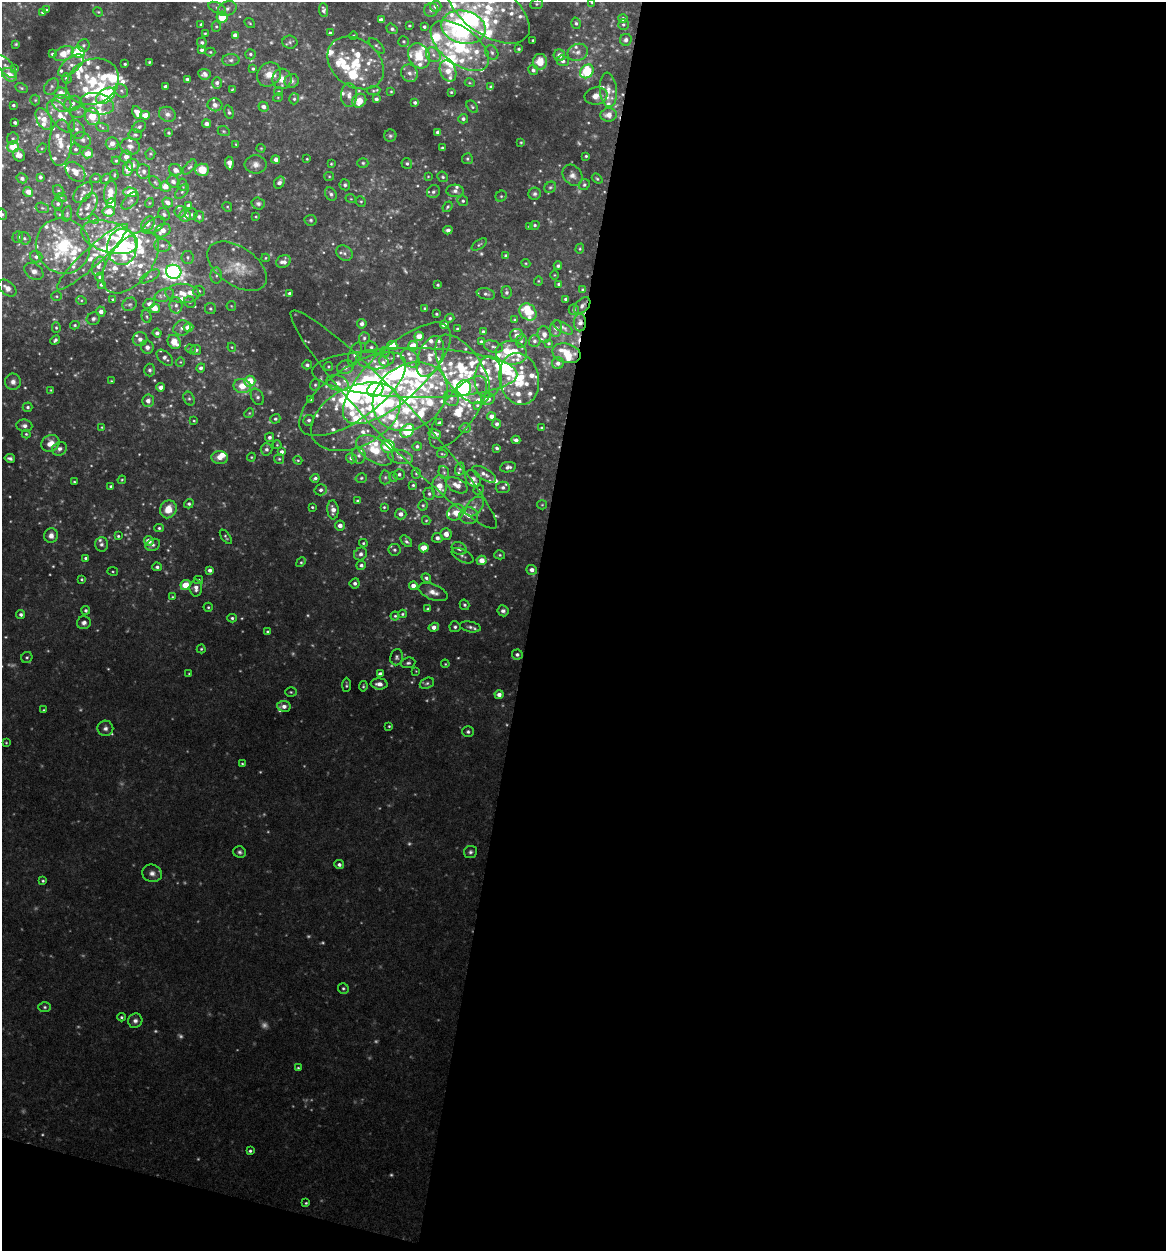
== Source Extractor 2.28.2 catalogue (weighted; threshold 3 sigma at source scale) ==
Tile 16 of 4 x 4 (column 4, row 4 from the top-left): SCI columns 3734-4897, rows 1-1249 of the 5017 x 4998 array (HDU 1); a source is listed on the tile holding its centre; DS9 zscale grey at full resolution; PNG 1168 x 1253 px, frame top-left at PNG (2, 2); each listed source drawn as its Kron ellipse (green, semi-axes under 4 px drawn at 4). Shown black and unused: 56% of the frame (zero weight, under 4 of 8 exposures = <1% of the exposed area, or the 3 px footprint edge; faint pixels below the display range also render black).
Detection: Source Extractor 2.28.2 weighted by HDU 2 'WHT'; one run over the whole footprint, this tile lists its part. Background 0.0468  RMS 0.005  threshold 0.0206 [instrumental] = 3 sigma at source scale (4.09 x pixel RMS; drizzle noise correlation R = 1.36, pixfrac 0.8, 0.05/0.05 arcsec/px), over >= 5 px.
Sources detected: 775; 77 too faint to see at this stretch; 2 inside a brighter object's white glare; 1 cosmic-ray / hot-pixel residue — neither listed nor drawn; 171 inside a brighter listed object's ellipse — not listed separately; of the other 524, all 500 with FLUX_AUTO >= 0.4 (the completeness limit of this list) listed and drawn (24 fainter detections not listed), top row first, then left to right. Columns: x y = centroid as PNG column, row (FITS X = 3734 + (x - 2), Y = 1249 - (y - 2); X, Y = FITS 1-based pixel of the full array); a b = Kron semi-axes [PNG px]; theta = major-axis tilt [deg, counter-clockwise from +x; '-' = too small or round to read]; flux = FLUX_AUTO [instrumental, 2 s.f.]
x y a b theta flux
592 2 3 3 - 0.57
537 4 6 5 - 0.89
436 6 6 5 - 2.6
217 8 9 5 -26 1.5
227 9 9 7 21 2.2
488 9 47 25 -36 30
46 10 3 3 - 0.59
323 10 7 4 -86 1.4
431 10 7 6 - 1.7
43 12 4 3 - 1.3
98 12 5 4 - 0.53
222 17 6 5 - 11
623 19 5 4 - 1.6
381 20 4 4 - 2.3
250 23 6 4 -37 0.55
576 23 6 4 -73 0.95
201 25 3 3 - 0.94
623 25 5 5 - 0.94
409 26 3 3 - 0.56
216 27 5 4 - 0.74
424 27 3 3 - 1
463 27 22 16 -13 73
392 29 6 4 -36 1.2
205 33 3 2 - 0.47
330 33 3 3 - 0.77
235 35 4 4 - 2.8
353 36 4 3 - 0.48
533 40 3 3 - 0.57
626 40 6 5 - 1.7
404 41 5 5 - 0.73
202 42 5 5 - 0.93
290 42 7 6 - 1.3
16 44 3 3 - 0.51
84 45 6 6 - 1.2
377 46 10 4 -44 0.95
460 46 34 18 -37 44
519 49 3 3 - 0.72
202 50 4 4 - 1.3
78 52 6 5 - 24
210 52 5 4 - 0.65
578 52 10 8 22 2.8
492 53 7 6 - 1.4
52 54 3 3 - 0.71
64 54 10 6 28 8.5
250 54 5 5 - 1
433 55 8 6 -46 1.9
559 55 6 5 - 2.9
419 56 13 10 -63 12
231 60 8 6 1 1.5
563 61 6 5 - 1.6
149 62 3 3 - 0.56
540 62 8 7 - 7.1
356 63 31 23 -38 19
125 64 3 3 - 0.7
71 65 15 7 39 3.1
6 67 13 6 -52 2.5
15 69 3 3 - 0.49
253 69 4 4 - 0.86
533 70 5 5 - 1.2
448 71 11 8 -66 4.3
587 71 7 6 - 24
409 73 9 8 - 2.3
204 74 6 5 - 1.9
269 74 13 11 50 6.1
9 75 8 6 -34 6.2
67 78 5 5 - 1.5
187 79 3 3 - 1
282 79 10 9 - 4.9
292 81 7 7 - 2.1
93 82 27 22 26 27
217 83 6 4 -88 1.6
470 83 5 3 - 0.47
166 86 4 3 - 2.1
51 87 9 6 56 1.5
491 87 4 3 - 1
21 88 6 4 -27 0.74
233 89 4 3 - 0.59
608 90 17 8 -85 4.5
121 91 7 6 - 1.5
373 91 7 4 7 0.81
391 91 3 3 - 0.48
278 92 4 4 - 0.69
451 92 3 3 - 0.54
61 93 6 5 - 4.2
349 95 12 8 89 3
105 96 10 6 37 35
596 96 11 8 9 3.7
278 97 5 3 - 0.43
294 99 5 5 - 0.96
376 99 4 4 - 1.3
35 100 5 5 - 0.67
359 101 7 6 - 7.9
415 102 4 3 - 1.1
72 103 9 7 30 2.5
62 104 9 8 - 3.1
97 104 17 10 -15 8.7
13 105 3 3 - 0.83
215 105 7 6 - 2.4
263 107 5 4 - 2.6
472 107 7 5 -49 0.88
78 112 8 6 10 1.8
137 112 6 4 -65 4.9
229 112 7 4 -73 0.89
167 114 9 7 -24 2.6
145 115 5 4 - 5
609 115 8 6 6 4.7
61 116 19 9 -52 8.3
92 116 9 7 -76 15
44 119 12 7 -62 6.1
463 119 5 4 - 1.3
15 122 3 3 - 1.2
206 124 4 4 - 2.6
139 127 7 5 29 1.2
102 128 7 4 -20 0.92
76 129 10 7 -61 2.6
224 131 6 4 -21 0.74
438 132 4 4 - 2.4
169 133 3 3 - 0.73
135 135 7 5 6 1.1
390 136 6 6 - 0.98
13 138 6 5 - 0.97
83 140 9 7 -28 1.7
521 142 4 3 - 0.47
61 143 23 11 85 8.9
112 144 6 6 - 3.1
236 144 4 4 - 0.54
130 146 9 8 - 2.3
13 147 6 5 - 14
42 148 5 4 - 0.51
261 148 4 4 - 0.47
442 148 3 3 - 0.61
75 149 5 5 - 1.3
88 153 5 5 - 5.3
150 154 5 5 - 0.7
19 155 6 5 - 3.3
586 156 3 3 - 0.65
126 157 6 6 - 2.8
276 159 4 4 - 2.4
307 159 3 2 - 0.45
467 159 5 5 - 0.82
116 161 4 3 - 0.58
229 163 6 4 -85 4.2
363 163 5 5 - 0.76
407 163 5 5 - 1
256 164 11 9 0 2.9
331 164 3 3 - 0.46
133 165 6 6 - 2.7
189 167 9 4 50 1.1
128 169 7 5 80 6.7
175 170 6 5 - 2.9
202 170 7 6 - 9.4
144 171 7 6 - 1.7
75 172 11 8 -47 4.8
114 175 5 3 - 0.47
572 175 11 9 -52 2.7
329 176 5 4 - 0.53
428 176 4 3 - 0.45
40 177 4 4 - 1.4
443 177 5 5 - 0.87
22 178 5 5 - 1.4
95 178 5 4 - 0.75
106 179 6 4 42 0.68
597 179 6 4 -39 0.74
173 181 6 5 - 1.7
279 182 6 5 - 1.8
155 183 8 4 -45 0.73
182 185 6 4 -82 0.83
345 185 5 5 - 1.1
584 185 6 5 - 0.96
165 187 6 5 - 4
550 187 6 5 - 0.94
59 191 6 5 - 0.97
455 191 8 6 -5 1.9
28 192 5 4 - 4.1
110 192 11 6 81 5.9
130 192 7 5 -2 9
182 192 9 5 47 0.93
433 192 7 6 - 1.4
83 193 12 7 47 2.6
331 194 7 5 -58 1.3
535 194 6 6 - 1.2
501 196 6 5 - 0.86
61 198 6 3 -17 0.52
351 199 5 3 - 0.43
130 201 11 5 44 1.4
361 201 5 4 - 0.72
463 201 5 5 - 0.95
168 202 5 4 - 2.6
111 203 5 4 - 11
149 203 5 3 - 0.4
58 204 5 5 - 1.2
258 204 6 6 - 1.3
189 205 4 4 - 1.6
88 206 14 7 60 4
227 207 5 4 - 0.58
447 207 6 4 51 0.77
42 208 6 5 - 0.8
109 211 6 5 - 6.5
180 212 6 5 - 0.98
2 214 6 5 - 0.98
59 214 5 4 - 0.51
67 214 8 4 76 0.85
164 214 6 5 - 1
191 214 6 5 - 0.97
185 216 6 5 - 4
199 217 5 5 - 1.2
256 217 4 3 - 0.47
94 219 5 4 - 0.57
311 220 6 5 - 0.86
148 224 8 6 50 2.2
154 225 12 6 32 1.8
535 225 5 4 - 0.85
529 226 3 2 - 0.51
448 230 4 4 - 1.7
163 231 8 6 31 4.7
18 237 6 5 - 1.1
110 237 29 15 -17 17
24 238 6 5 - 1.1
162 245 8 6 -10 1.9
479 245 9 4 34 0.85
63 246 28 27 - 31
122 247 18 14 87 32
580 249 5 4 - 0.63
344 253 9 7 -35 1.9
506 256 4 3 - 0.88
36 257 6 5 - 1.8
92 257 47 9 43 11
188 257 6 6 - 1.3
265 258 4 4 - 0.5
130 262 36 21 50 19
283 262 8 6 25 2.6
526 263 4 4 - 0.5
99 266 9 6 72 2.3
237 266 34 19 -34 14
558 266 4 3 - 0.97
34 271 10 7 -35 2.6
174 272 8 7 - 260
554 275 5 3 - 0.43
150 276 11 5 29 1.7
216 276 8 6 90 1.4
100 277 4 4 - 1.1
538 281 4 4 - 0.48
559 284 3 3 - 1
101 285 4 4 - 0.85
438 285 3 3 - 0.7
7 288 10 6 -39 3.3
583 290 4 4 - 0.79
199 291 6 5 - 1
506 292 6 5 - 1.3
182 293 17 9 -3 7.4
290 293 3 3 - 1.2
486 294 9 5 -14 1.3
164 295 10 6 21 2.3
56 296 5 4 - 0.67
113 299 3 3 - 0.73
566 299 3 3 - 1.1
81 300 5 3 - 0.58
190 302 6 5 - 0.89
130 304 7 6 - 1.1
149 304 6 4 28 1.5
176 305 8 6 -86 1.9
582 305 10 6 46 1.9
231 306 5 4 - 0.57
155 308 5 4 - 6.3
425 308 3 3 - 0.58
210 309 5 5 - 0.95
574 310 5 5 - 1
101 312 5 4 - 2.5
528 312 9 7 -45 11
436 314 3 2 - 0.59
147 317 6 5 - 0.8
450 318 5 4 - 0.93
93 319 7 6 - 1.3
515 320 4 3 - 0.6
580 323 8 6 -90 2.6
362 324 5 4 - 2
75 325 5 4 - 0.77
444 325 4 4 - 4.6
188 327 5 4 - 6
563 327 11 5 -30 1.5
56 328 5 4 - 0.69
182 328 9 7 21 2.4
457 329 3 3 - 0.8
556 329 8 6 84 2.2
483 332 3 3 - 0.98
157 333 4 4 - 1.7
544 334 8 6 -76 1.8
517 335 7 6 - 2.6
419 336 4 4 - 6.9
364 338 6 5 - 1
140 339 7 7 - 2.1
55 340 5 3 - 1.2
481 341 4 4 - 0.78
521 341 7 5 81 0.93
534 341 6 6 - 1.2
174 342 7 6 - 7.2
549 343 3 3 - 0.6
392 345 5 4 - 11
413 346 5 4 - 8.6
147 347 6 6 - 2.2
232 347 4 4 - 0.51
371 347 6 5 - 1.3
493 347 10 5 -17 1.4
190 349 5 4 - 0.68
196 350 5 5 - 1.6
385 352 5 5 - 0.8
511 353 15 11 -8 15
566 353 14 9 -16 8.2
355 354 12 6 70 2.2
430 356 21 12 67 8.1
165 358 10 6 -43 1.8
410 358 10 7 -43 3.3
387 359 8 6 39 1.9
372 361 16 8 -10 4.4
180 362 4 4 - 0.49
558 363 6 6 - 2.2
307 365 5 4 - 1.2
328 366 4 4 - 0.63
345 367 8 6 21 2.3
201 368 5 4 - 1.3
463 369 39 19 -56 35
150 370 6 5 - 1.2
397 373 69 26 43 100
415 373 102 25 -1 98
488 377 21 13 85 8.9
519 379 26 19 -79 23
111 381 4 3 - 0.46
250 381 5 5 - 10
13 382 8 8 - 2.4
338 383 12 7 -19 3.5
315 385 6 4 76 0.84
242 386 8 7 - 8.1
161 387 4 4 - 3
464 388 8 7 - 91
51 390 3 3 - 0.42
375 390 8 7 - 76
352 394 62 26 35 120
410 396 39 32 34 58
257 397 9 6 -61 1.4
189 398 7 5 -63 1.1
451 398 8 7 - 1.9
311 399 4 3 - 0.53
488 399 7 5 13 3.2
148 401 6 6 - 3.1
477 405 3 3 - 0.54
28 407 5 4 - 0.96
458 412 43 16 54 20
249 413 5 4 - 0.56
491 416 4 4 - 2.6
356 417 48 30 27 43
275 419 5 4 - 0.97
394 419 149 20 -47 71
309 420 5 5 - 1.2
194 421 4 3 - 0.51
440 423 4 4 - 1.9
497 424 4 4 - 1.5
24 426 8 6 -8 2.2
102 427 4 4 - 0.41
465 428 5 5 - 0.78
542 428 3 3 - 0.56
407 431 8 5 46 31
26 434 4 4 - 0.64
435 434 6 4 -13 2.2
269 437 4 4 - 1.4
516 440 4 4 - 1.9
50 443 9 8 - 4.9
277 445 4 4 - 0.52
417 446 4 4 - 1.1
388 447 7 6 - 12
497 448 3 3 - 1.1
59 449 8 6 32 1.8
266 449 6 6 - 1.5
375 450 21 11 -34 15
282 452 4 4 - 1.5
442 454 5 3 - 0.5
359 455 8 6 -77 1.6
220 457 8 6 -4 4.2
251 457 4 4 - 0.55
400 457 13 7 -13 2.9
10 458 5 3 - 1.2
351 458 5 5 - 1.7
279 459 5 5 - 0.7
298 460 4 4 - 0.55
508 467 8 5 10 1.7
460 469 6 4 74 0.8
444 472 6 5 - 0.96
416 473 5 4 - 0.67
399 474 5 5 - 1.2
484 474 13 6 -29 2.4
385 477 7 5 88 1
393 477 5 4 - 0.54
315 478 4 4 - 1.2
361 478 6 4 16 0.73
473 479 9 7 -54 1.8
122 480 4 3 - 0.55
74 482 3 3 - 0.54
413 485 4 4 - 0.71
457 485 11 7 -28 4.1
111 486 3 3 - 0.75
439 486 11 7 87 7.1
503 487 7 5 6 1.5
321 490 6 5 - 1.6
479 490 5 4 - 0.63
429 494 6 5 - 1.2
358 501 4 3 - 1.2
189 504 5 4 - 1.1
423 505 5 5 - 0.78
542 505 5 4 - 0.57
312 507 3 3 - 0.6
384 507 4 4 - 0.6
475 507 11 7 49 3
168 509 9 8 - 7.6
333 510 9 5 -87 3.4
456 512 9 7 40 6
401 514 6 5 - 2.7
469 516 9 8 - 4.7
426 521 4 4 - 0.54
340 525 5 5 - 2.8
159 528 4 3 - 0.79
446 534 6 5 - 3.8
51 535 7 7 - 2.6
118 536 4 3 - 0.69
226 537 8 3 -53 0.75
437 538 5 5 - 2.1
149 541 5 4 - 4.8
406 541 7 4 -46 1.1
363 543 4 3 - 0.64
101 544 7 6 - 1.5
153 545 7 5 27 1.2
424 548 5 4 - 9.2
459 548 8 6 -27 2.4
394 550 6 6 - 1.1
360 554 7 6 - 1.7
500 555 5 4 - 0.71
463 556 12 6 -28 1.5
86 558 3 3 - 1
482 560 5 4 - 5.1
301 562 5 4 - 0.66
361 565 5 4 - 1.4
157 567 4 4 - 1.1
210 570 4 4 - 1.8
532 570 5 5 - 2.2
113 571 5 3 - 0.47
426 578 5 4 - 1.2
82 579 4 4 - 0.68
198 580 4 4 - 0.79
355 583 5 5 - 1.5
186 585 5 4 - 10
413 586 4 4 - 3
196 588 8 6 90 2.6
433 592 15 7 -22 3.9
172 597 4 3 - 0.42
464 605 5 4 - 0.98
208 607 4 4 - 0.72
427 609 4 3 - 0.62
86 610 4 4 - 1
503 611 6 5 - 1.7
21 614 4 4 - 1.4
402 614 4 3 - 0.69
395 616 4 4 - 0.77
232 618 5 4 - 0.95
84 623 7 6 - 1.9
434 627 5 4 - 2.6
455 627 5 5 - 1.3
470 627 10 5 -11 1.7
267 631 4 4 - 0.6
201 649 4 4 - 0.66
517 655 5 5 - 1.5
27 657 6 5 - 0.83
397 657 8 6 82 1.4
408 663 7 5 9 1.2
445 664 4 4 - 0.46
416 671 4 4 - 0.4
189 673 4 3 - 0.44
380 674 4 4 - 2.2
427 683 7 5 21 1.1
379 684 8 5 -3 3.2
346 685 7 3 89 0.79
363 686 5 3 - 0.66
291 692 6 5 - 0.73
499 695 4 4 - 2.5
284 706 7 5 -8 2.6
44 710 4 3 - 0.49
389 726 4 4 - 0.58
105 728 8 7 - 2.1
468 732 6 5 - 1.1
6 743 4 3 - 0.42
242 763 4 4 - 0.52
240 852 6 5 - 1.2
470 852 6 6 - 1.2
339 865 5 4 - 1.6
152 873 10 8 -14 2.8
43 881 4 4 - 0.68
343 988 5 5 - 0.89
45 1007 6 5 - 0.91
121 1017 4 3 - 0.72
135 1021 7 7 - 2
298 1068 4 4 - 0.63
250 1151 4 3 - 0.91
306 1203 4 3 - 0.59
Overlapping masked pixels (flux is a lower limit): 3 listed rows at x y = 582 305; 580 323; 566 353
Isophote crosses this tile's border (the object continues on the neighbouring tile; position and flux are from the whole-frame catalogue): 3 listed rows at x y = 592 2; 463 27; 2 214